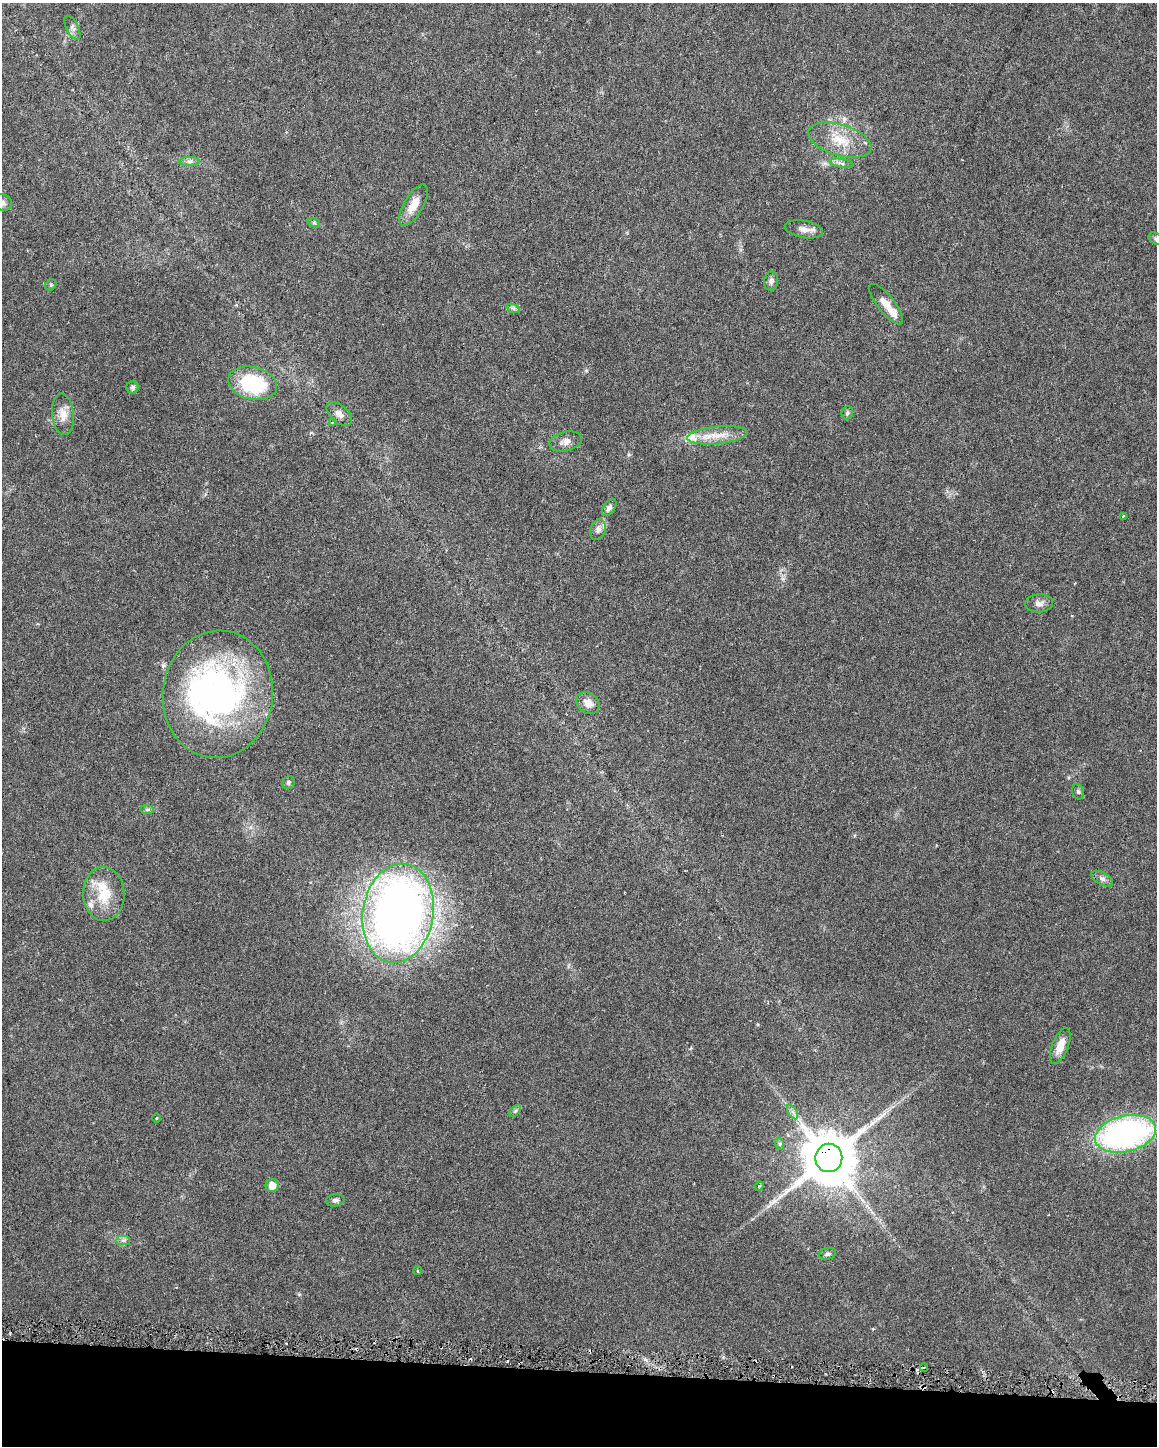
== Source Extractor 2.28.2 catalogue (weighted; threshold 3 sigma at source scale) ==
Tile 11 of 4 x 3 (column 3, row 3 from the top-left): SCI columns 2311-3465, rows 231-1674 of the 4625 x 4849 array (HDU 1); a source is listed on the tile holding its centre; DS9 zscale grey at full resolution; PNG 1159 x 1448 px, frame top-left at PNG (2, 3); each listed source drawn as its Kron ellipse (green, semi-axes under 4 px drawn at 4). Shown black and unused: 5% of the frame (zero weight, under 3 of 6 exposures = <1% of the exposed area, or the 3 px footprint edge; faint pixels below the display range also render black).
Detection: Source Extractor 2.28.2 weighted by HDU 2 'WHT'; one run over the whole footprint, this tile lists its part. Background 0.0281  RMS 0.002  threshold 0.00831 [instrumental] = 3 sigma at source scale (4.09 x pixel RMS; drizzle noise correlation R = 1.36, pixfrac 0.8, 0.0396/0.0396 arcsec/px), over >= 5 px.
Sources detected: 59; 1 inside a brighter object's white glare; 6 cosmic-ray / hot-pixel residue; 1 long thin detection or spike segment (spike, bleed or trail) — neither listed nor drawn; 4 inside a brighter listed object's ellipse — not listed separately; the other 47 listed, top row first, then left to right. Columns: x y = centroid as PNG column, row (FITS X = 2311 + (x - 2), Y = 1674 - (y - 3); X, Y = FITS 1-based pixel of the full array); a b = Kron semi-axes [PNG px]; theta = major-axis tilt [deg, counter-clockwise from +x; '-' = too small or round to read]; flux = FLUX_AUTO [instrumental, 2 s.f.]
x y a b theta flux
72 28 13 6 -64 0.77
840 140 32 15 -17 5.6
190 161 10 4 0 0.62
841 163 12 3 -10 0.61
2 202 10 8 -23 0.81
413 205 23 9 60 2.8
314 223 6 4 -19 0.28
804 229 19 8 -10 1.5
1156 239 8 5 -31 0.38
771 281 9 7 79 0.66
51 285 6 5 - 0.3
886 304 25 8 -52 2.2
513 308 7 4 -18 0.39
253 383 25 16 -13 15
133 387 6 6 - 0.44
847 413 7 5 68 0.4
63 414 21 11 -84 2.2
339 414 15 8 -40 1.2
333 422 4 3 - 0.21
717 435 30 9 6 3.4
565 442 16 9 14 1.3
609 508 9 5 52 0.77
1123 516 3 2 - 0.15
598 530 10 8 73 1.1
1039 603 14 9 5 1.1
218 694 64 55 83 67
588 703 12 10 -35 1.6
288 783 7 6 - 0.42
1078 792 8 5 -73 0.37
147 810 7 4 0 0.38
1102 879 12 6 -30 0.79
104 894 27 20 -89 6
398 913 50 35 81 170
1060 1046 19 8 68 2.5
515 1111 7 4 45 0.33
793 1112 8 3 -58 0.52
156 1118 4 3 - 0.15
1125 1134 31 18 13 61
780 1144 6 4 -72 0.29
829 1158 14 13 - 1500
272 1185 6 6 - 2.3
759 1186 5 4 - 0.24
335 1200 9 6 10 0.57
123 1240 7 4 0 0.46
827 1254 9 5 11 0.48
418 1270 5 3 - 0.21
924 1368 4 3 - 0.29
Overlapping masked pixels (flux is a lower limit): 1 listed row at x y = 829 1158
Isophote crosses this tile's border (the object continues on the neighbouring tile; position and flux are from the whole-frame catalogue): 2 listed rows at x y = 2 202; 1156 239